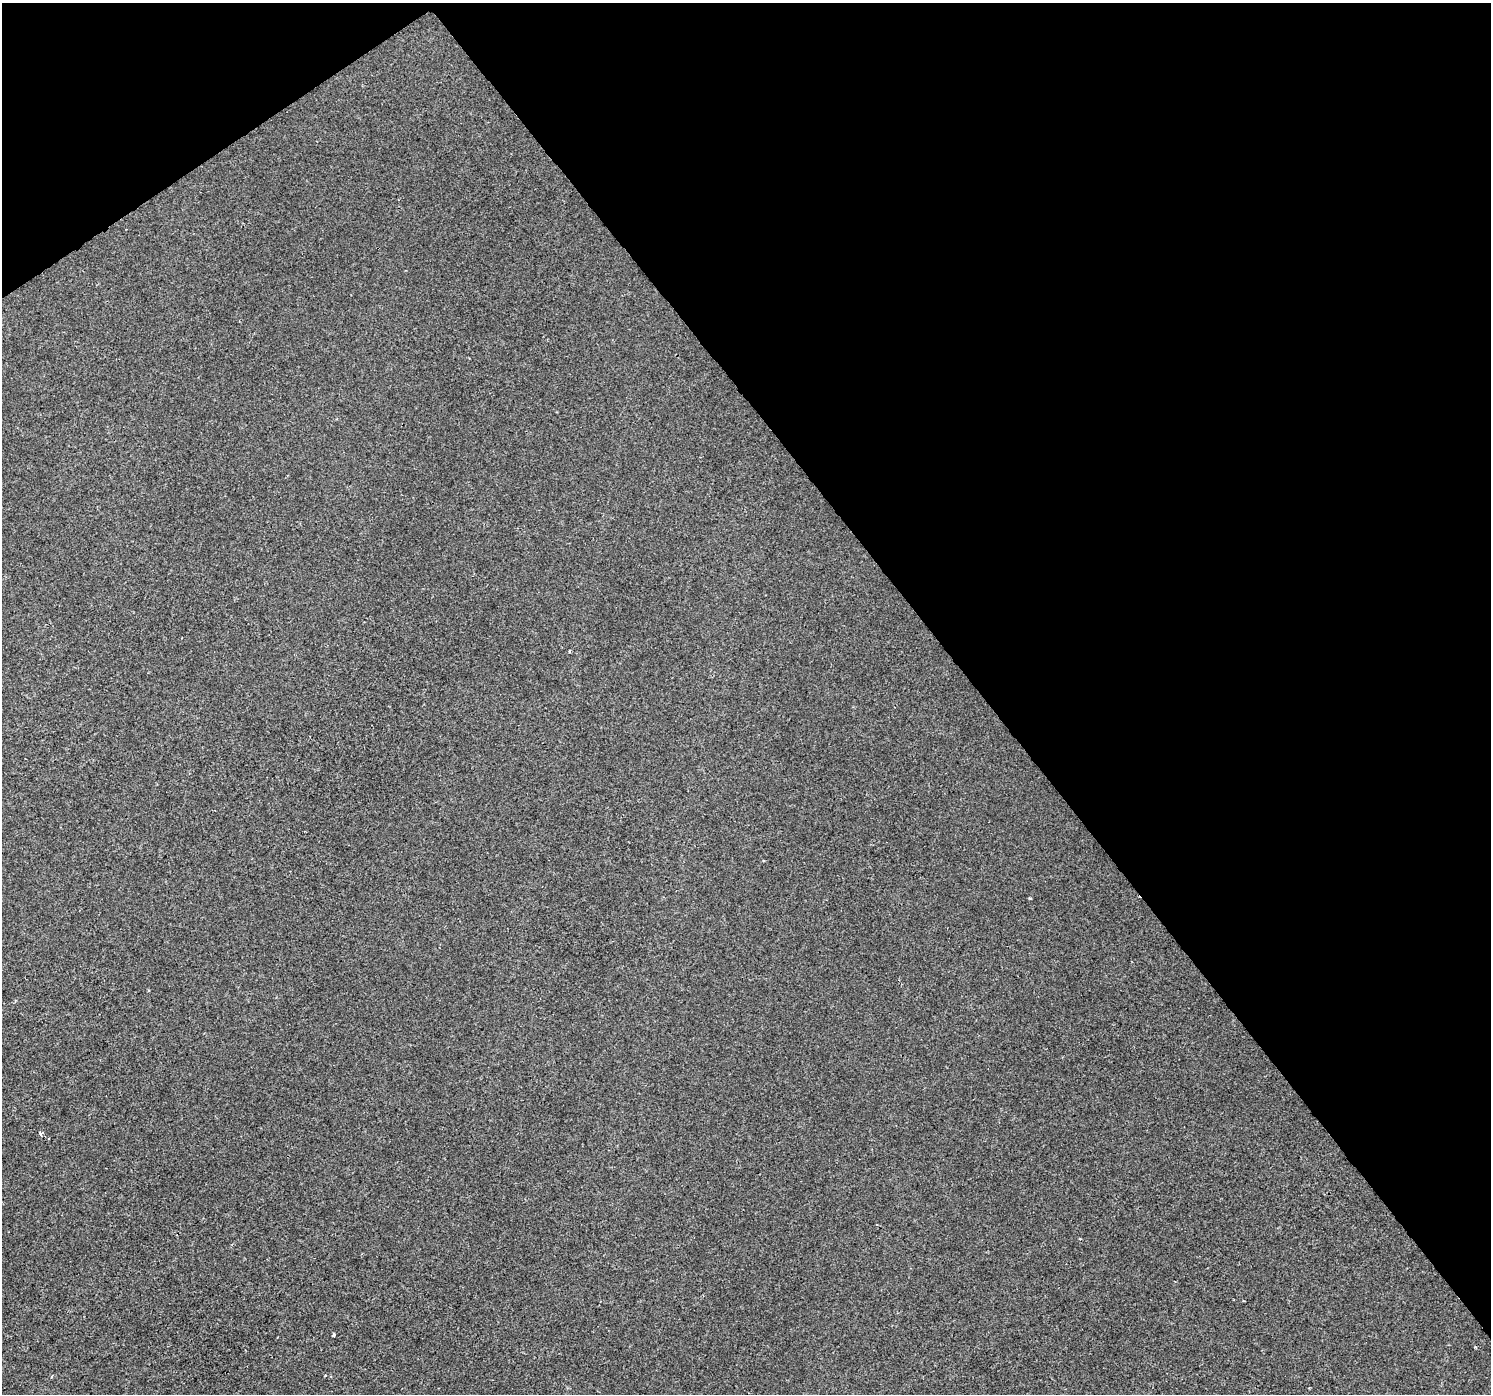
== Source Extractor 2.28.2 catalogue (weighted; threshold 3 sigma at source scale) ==
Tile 3 of 4 x 4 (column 3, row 1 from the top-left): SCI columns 2978-4466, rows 4307-5698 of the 5957 x 5890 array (HDU 1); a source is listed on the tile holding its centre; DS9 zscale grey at full resolution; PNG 1493 x 1396 px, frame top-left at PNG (2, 3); no overlay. Shown black and unused: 37% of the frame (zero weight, under 2 of 3 exposures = <1% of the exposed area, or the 3 px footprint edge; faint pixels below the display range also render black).
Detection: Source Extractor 2.28.2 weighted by HDU 2 'WHT'; one run over the whole footprint, this tile lists its part. Background 1.43e-04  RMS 0.0046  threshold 0.0205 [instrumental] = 3 sigma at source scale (4.5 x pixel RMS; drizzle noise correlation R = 1.50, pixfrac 1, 0.0396/0.0396 arcsec/px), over >= 5 px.
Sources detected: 7; all 7 listed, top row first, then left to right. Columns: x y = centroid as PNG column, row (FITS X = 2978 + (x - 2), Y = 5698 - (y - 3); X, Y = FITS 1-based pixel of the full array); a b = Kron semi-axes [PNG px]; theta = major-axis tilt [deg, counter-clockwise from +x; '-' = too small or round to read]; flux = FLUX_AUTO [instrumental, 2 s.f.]
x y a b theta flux
1030 898 4 2 - 0.38
41 1133 4 4 - 1.9
48 1139 3 2 - 0.56
333 1335 3 3 - 4.3
1475 1347 3 3 - 0.49
325 1375 3 2 - 0.65
52 1376 4 2 - 0.45